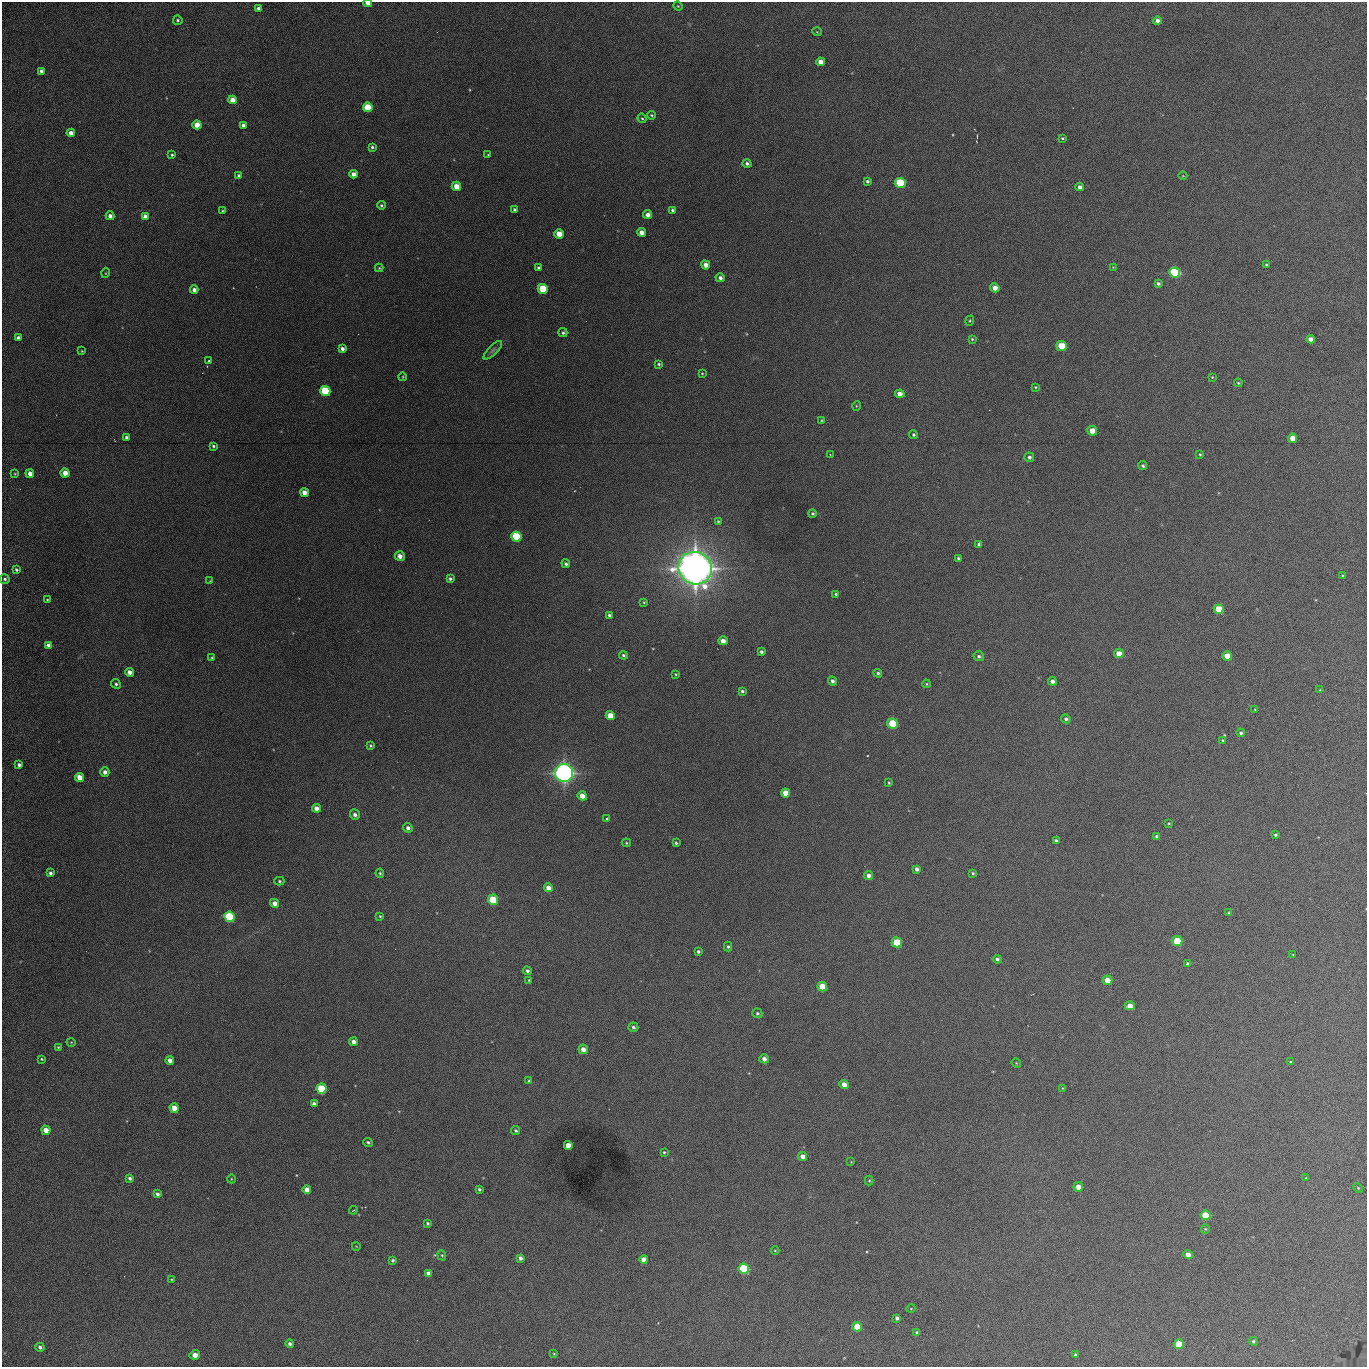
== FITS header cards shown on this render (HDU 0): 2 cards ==
NAXIS1  =                 1365 /fastest changing axis
NAXIS2  =                 1365 /next to fastest changing axis

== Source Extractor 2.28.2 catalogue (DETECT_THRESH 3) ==
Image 1365 x 1365 px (HDU 0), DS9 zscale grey, 1 PNG px = 1 image px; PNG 1369 x 1369 px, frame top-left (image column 1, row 1365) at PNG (2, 2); each listed source drawn as its Kron ellipse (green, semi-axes under 4 px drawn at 4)
Background 432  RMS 71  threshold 214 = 3 sigma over >= 5 px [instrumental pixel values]
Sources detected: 222; all 222 listed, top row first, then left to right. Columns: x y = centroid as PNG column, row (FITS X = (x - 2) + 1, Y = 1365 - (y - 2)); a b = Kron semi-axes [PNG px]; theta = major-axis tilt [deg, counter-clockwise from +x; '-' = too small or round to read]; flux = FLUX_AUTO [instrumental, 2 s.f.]
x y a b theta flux
368 3 4 3 - 4.0e+04
678 6 5 4 - 5.2e+03
258 8 4 4 - 1.4e+04
178 20 5 4 - 7.8e+03
1157 21 4 4 - 2.2e+04
817 32 5 3 - 4.0e+03
821 62 4 4 - 4.1e+04
41 71 4 4 - 1.2e+04
232 100 4 4 - 4.9e+04
368 107 5 4 - 1.7e+05
651 115 4 3 - 5.5e+03
642 118 5 4 - 5.7e+03
197 125 4 4 - 5.6e+04
243 125 4 4 - 1.3e+04
71 133 4 4 - 3.2e+04
1062 138 3 3 - 5.3e+03
372 147 3 3 - 7.4e+03
172 155 3 3 - 6.8e+03
488 155 3 3 - 3.7e+03
747 163 4 4 - 1.4e+04
353 174 4 4 - 2.9e+04
239 175 4 4 - 8.3e+03
1183 176 4 3 - 2.8e+03
867 181 3 3 - 1.0e+04
900 183 5 5 - 2.5e+05
456 186 5 4 - 6.4e+04
1080 187 4 4 - 1.8e+04
381 205 4 4 - 7.6e+03
514 209 3 3 - 7.3e+03
672 210 4 3 - 9.7e+03
222 211 4 4 - 4.5e+03
648 215 4 4 - 2.7e+04
110 216 4 4 - 2.0e+04
145 216 4 4 - 3.1e+04
641 232 4 4 - 3.5e+04
559 234 5 4 - 6.5e+04
706 265 4 4 - 3.6e+04
1266 265 3 3 - 5.6e+03
538 267 3 3 - 8.2e+03
1113 267 3 3 - 3.6e+03
379 268 4 4 - 5.5e+03
106 273 5 3 - 4.1e+03
1175 273 5 5 - 6.0e+05
720 278 4 4 - 1.8e+04
1158 284 4 3 - 1.2e+04
995 288 4 4 - 3.7e+04
543 289 5 5 - 1.9e+05
194 290 4 4 - 2.0e+04
970 321 5 4 - 5.4e+03
563 333 4 4 - 9.3e+03
18 338 4 4 - 2.4e+04
972 339 3 3 - 5.4e+03
1310 339 4 4 - 2.9e+04
1061 346 5 5 - 1.3e+05
342 349 4 3 - 1.9e+04
493 350 12 4 45 1.4e+04
82 351 3 2 - 3.9e+03
209 361 3 3 - 7.5e+03
659 364 3 3 - 7.2e+03
702 373 4 3 - 3.9e+03
403 377 4 3 - 3.8e+03
1212 377 3 3 - 3.6e+03
1238 383 4 3 - 5.7e+03
1035 387 3 3 - 4.7e+03
325 391 5 5 - 2.7e+05
900 394 5 4 - 3.6e+04
856 406 5 3 - 4.0e+03
822 420 4 3 - 4.8e+03
1092 431 5 4 - 6.7e+04
913 435 4 4 - 8.9e+03
126 437 4 3 - 1.1e+04
1292 438 5 4 - 5.5e+04
213 446 3 3 - 7.2e+03
830 454 3 2 - 2.6e+03
1200 454 4 3 - 4.8e+03
1029 457 5 4 - 1.1e+04
1143 466 4 4 - 8.1e+03
30 473 4 4 - 3.6e+04
65 473 4 4 - 4.7e+04
15 474 4 3 - 3.9e+03
304 493 4 4 - 4.1e+04
812 513 4 4 - 7.8e+03
718 521 4 4 - 6.1e+03
516 537 5 5 - 3.3e+05
979 544 4 4 - 1.0e+04
400 556 5 4 - 3.2e+04
958 558 3 3 - 6.6e+03
566 564 4 4 - 9.7e+03
695 568 17 16 - 6.0e+06
16 569 3 3 - 9.3e+03
1342 575 3 2 - 3.7e+03
5 579 5 5 - 9.8e+03
450 579 4 3 - 1.1e+04
210 581 4 3 - 3.1e+03
836 594 4 4 - 7.1e+03
47 599 3 2 - 3.6e+03
644 602 4 3 - 5.3e+03
1219 609 5 4 - 1.4e+05
609 615 4 4 - 1.2e+04
723 641 4 4 - 3.4e+04
48 645 4 4 - 2.3e+04
761 652 3 3 - 1.1e+04
1119 654 5 4 - 5.2e+04
623 655 4 3 - 9.2e+03
979 656 5 5 - 1.1e+04
1227 656 5 4 - 6.3e+04
212 658 3 2 - 4.6e+03
129 672 4 4 - 2.9e+04
878 673 4 4 - 8.8e+03
676 674 3 3 - 5.1e+03
832 681 5 4 - 1.3e+04
1052 681 4 4 - 2.3e+04
116 684 5 4 - 9.0e+03
926 684 4 3 - 5.7e+03
1320 690 4 3 - 4.2e+03
742 691 3 3 - 9.3e+03
1255 709 3 3 - 4.6e+03
610 716 4 4 - 8.5e+04
1066 719 5 4 - 1.1e+04
892 724 5 5 - 3.0e+05
1241 733 4 4 - 8.7e+03
1223 740 4 3 - 5.3e+03
371 746 4 3 - 6.9e+03
19 765 4 4 - 1.5e+04
105 772 4 4 - 2.0e+04
564 773 9 9 - 2.5e+06
79 777 5 4 - 8.1e+04
889 783 4 3 - 4.9e+03
786 793 4 4 - 7.6e+04
582 796 5 4 - 4.6e+04
316 808 4 4 - 3.7e+04
355 815 5 5 - 1.7e+04
607 819 3 3 - 6.3e+03
1169 823 3 3 - 4.4e+03
408 828 5 4 - 1.8e+04
1275 835 3 3 - 7.7e+03
1157 836 4 4 - 1.1e+04
1056 841 4 3 - 9.8e+03
626 843 5 4 - 6.2e+03
676 843 3 3 - 6.5e+03
917 869 4 4 - 1.8e+04
50 873 4 3 - 1.4e+04
380 873 5 4 - 6.3e+03
973 873 4 3 - 7.1e+03
869 875 4 4 - 2.5e+04
279 881 5 4 - 6.8e+03
548 888 4 4 - 5.0e+04
493 900 5 5 - 2.6e+05
275 903 4 4 - 3.7e+04
1229 913 4 3 - 6.9e+03
380 916 4 4 - 6.6e+03
229 917 5 5 - 4.3e+05
1177 941 5 5 - 1.9e+05
897 942 5 5 - 2.3e+05
728 946 5 4 - 8.3e+03
698 951 3 3 - 9.6e+03
1293 955 3 2 - 2.8e+03
997 959 4 4 - 1.2e+04
1187 964 4 3 - 1.2e+04
527 971 4 4 - 1.3e+04
529 980 4 3 - 4.2e+03
1107 980 5 4 - 6.7e+04
822 986 5 5 - 9.3e+04
1130 1006 5 4 - 4.8e+04
757 1013 5 4 - 8.2e+03
633 1027 5 4 - 1.1e+04
71 1042 4 3 - 3.9e+03
353 1042 4 4 - 2.7e+04
58 1047 4 3 - 4.4e+03
583 1049 5 4 - 3.3e+04
42 1059 3 2 - 5.5e+03
764 1059 5 4 - 2.4e+04
170 1060 4 4 - 3.0e+04
1291 1062 3 3 - 8.1e+03
1016 1063 5 4 - 4.7e+03
529 1081 4 3 - 6.6e+03
844 1084 4 4 - 4.2e+04
1063 1088 3 3 - 3.5e+03
322 1089 5 5 - 3.1e+05
314 1104 4 4 - 1.7e+04
174 1108 5 4 - 7.3e+04
46 1130 5 4 - 5.8e+04
516 1131 4 4 - 9.3e+03
368 1142 5 4 - 8.5e+03
568 1145 4 4 - 6.5e+04
664 1152 3 3 - 5.6e+03
803 1156 4 4 - 4.0e+04
851 1162 4 3 - 3.3e+03
130 1178 4 4 - 1.4e+04
1306 1178 4 3 - 4.1e+03
231 1179 4 3 - 3.7e+03
869 1180 5 4 - 5.4e+03
1078 1187 5 4 - 5.1e+04
1358 1188 5 4 - 4.7e+03
307 1189 4 4 - 3.8e+04
479 1189 3 3 - 7.4e+03
157 1194 4 3 - 1.7e+04
353 1210 4 2 - 3.0e+03
1205 1215 5 4 - 2.2e+05
428 1223 3 3 - 7.9e+03
1205 1229 4 4 - 5.0e+03
356 1246 4 2 - 3.0e+03
775 1250 4 3 - 3.8e+03
442 1255 5 4 - 6.7e+03
1188 1255 4 4 - 4.4e+04
520 1258 4 4 - 1.9e+04
644 1259 4 4 - 4.2e+04
393 1260 4 4 - 9.1e+03
744 1269 5 5 - 4.7e+05
428 1273 4 4 - 2.2e+04
171 1279 4 2 - 3.3e+03
911 1308 4 3 - 3.4e+03
897 1318 4 4 - 1.5e+04
857 1327 5 4 - 1.3e+05
917 1332 4 4 - 9.0e+03
1253 1341 4 4 - 7.8e+03
290 1344 4 4 - 1.5e+04
1179 1344 5 5 - 1.5e+05
40 1347 4 4 - 1.4e+04
554 1354 4 2 - 3.5e+03
195 1355 5 4 - 4.4e+04
1076 1355 4 3 - 1.4e+04
At the frame edge (FLAGS 8, measured only in part): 1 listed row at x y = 368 3

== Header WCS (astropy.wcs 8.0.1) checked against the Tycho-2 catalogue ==
Header WCS as astropy/WCSLIB reads it (applying the file's SIP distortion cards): RA---TAN-SIP/DEC--TAN-SIP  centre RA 02:17:50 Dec +13:23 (34.46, +13.38 deg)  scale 1.92 arcsec/px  FOV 43.6' x 43.5'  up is -180 deg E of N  parity flipped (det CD > 0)
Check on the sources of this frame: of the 60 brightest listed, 13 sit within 2.9 arcsec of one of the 13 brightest Tycho-2 stars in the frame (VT <= 12.67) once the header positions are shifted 0.77 arcsec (0.10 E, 0.76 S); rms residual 1.00 arcsec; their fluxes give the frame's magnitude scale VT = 25.30 - 2.5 log10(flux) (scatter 0.21 mag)
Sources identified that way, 13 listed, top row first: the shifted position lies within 2.9 arcsec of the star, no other Tycho-2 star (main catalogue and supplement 1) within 5.8 arcsec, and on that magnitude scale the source's flux lands within +1.5 / -3 mag of the star's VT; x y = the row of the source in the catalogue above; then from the Tycho-2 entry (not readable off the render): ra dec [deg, ICRS J2000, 3 dp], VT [Tycho-2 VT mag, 2 dp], TYC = Tycho-2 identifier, HIP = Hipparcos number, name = IAU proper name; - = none
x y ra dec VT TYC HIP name
900 183 34.341 +13.116 11.78 637-767-1 - -
1175 273 34.191 +13.165 10.78 637-980-1 - -
543 289 34.536 +13.172 12.67 637-944-1 - -
325 391 34.655 +13.226 12.20 637-883-1 - -
516 537 34.551 +13.304 11.62 637-695-1 - -
892 724 34.345 +13.404 11.61 637-1245-1 - -
564 773 34.525 +13.430 7.86 637-948-1 10730 -
229 917 34.708 +13.505 11.14 637-18-1 - -
897 942 34.343 +13.520 12.11 637-855-1 - -
322 1089 34.658 +13.597 11.37 637-890-1 - -
1205 1215 34.174 +13.666 12.36 637-601-1 - -
744 1269 34.427 +13.694 11.59 637-1123-1 - -
857 1327 34.365 +13.725 12.20 637-1135-1 - -